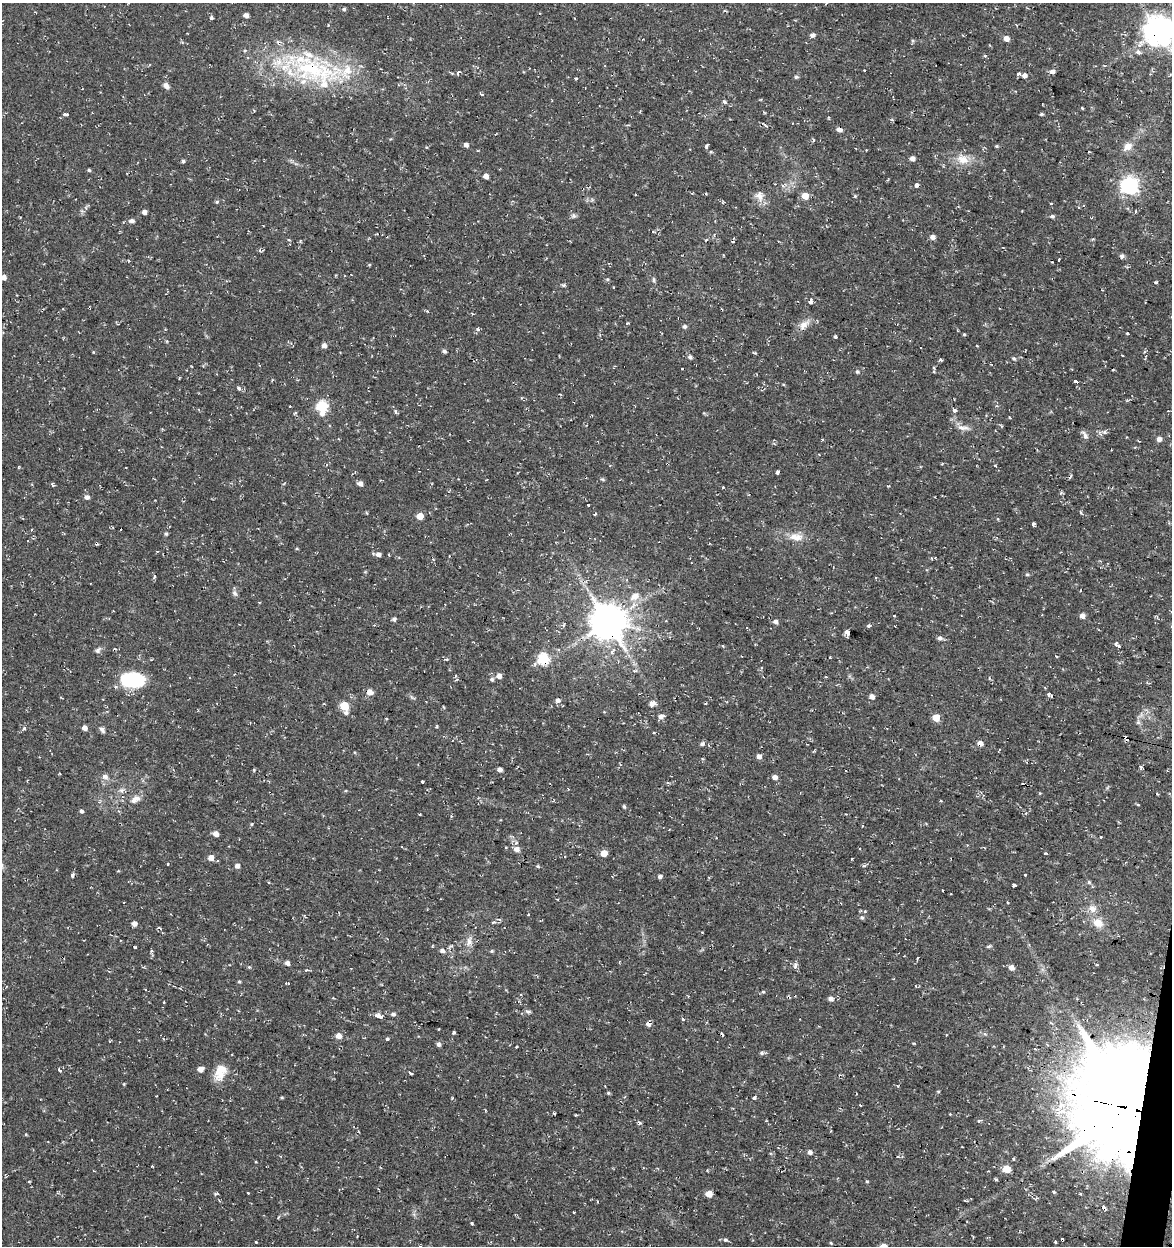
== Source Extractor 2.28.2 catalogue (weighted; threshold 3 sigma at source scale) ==
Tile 6 of 4 x 4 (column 2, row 2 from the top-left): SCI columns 1453-2622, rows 2491-3734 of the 5185 x 4991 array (HDU 1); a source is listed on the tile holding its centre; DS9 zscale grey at full resolution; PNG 1174 x 1248 px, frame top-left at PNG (2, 3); no overlay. Shown black and unused: <1% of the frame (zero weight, under 2 of 3 exposures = <1% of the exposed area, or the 3 px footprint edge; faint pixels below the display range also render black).
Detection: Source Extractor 2.28.2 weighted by HDU 2 'WHT'; one run over the whole footprint, this tile lists its part. Background 0.0282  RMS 0.0038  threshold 0.0172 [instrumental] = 3 sigma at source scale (4.5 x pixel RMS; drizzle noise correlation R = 1.50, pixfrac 1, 0.0396/0.0396 arcsec/px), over >= 5 px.
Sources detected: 284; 1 inside a brighter object's white glare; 24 cosmic-ray / hot-pixel residue — not listed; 6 inside a brighter listed object's ellipse — not listed separately; the other 253 listed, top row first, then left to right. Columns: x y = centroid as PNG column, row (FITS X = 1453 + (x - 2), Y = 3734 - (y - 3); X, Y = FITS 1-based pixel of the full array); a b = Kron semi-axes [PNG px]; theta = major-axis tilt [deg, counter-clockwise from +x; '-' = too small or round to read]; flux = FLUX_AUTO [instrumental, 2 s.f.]
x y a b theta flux
128 3 3 2 - 0.27
344 9 5 4 - 0.68
246 15 4 4 - 1.8
211 18 4 3 - 0.85
1158 31 9 9 - 610
812 35 5 4 - 1.6
1006 38 5 5 - 3
1138 52 8 6 -42 1.2
985 55 3 3 - 1.1
310 68 89 32 -10 57
864 71 3 3 - 0.69
1052 71 5 4 - 2.1
458 73 6 4 45 1
1018 74 4 4 - 0.84
1150 74 3 3 - 0.29
1024 75 5 5 - 1.7
796 77 5 4 - 0.72
576 79 3 3 - 0.67
166 86 9 6 -50 1.5
481 94 3 3 - 1.4
724 102 5 4 - 0.83
1083 108 3 3 - 0.8
66 114 5 3 - 2.9
1041 114 5 4 - 0.45
766 126 6 3 -35 0.43
839 129 5 4 - 1.9
813 140 3 3 - 2.8
466 145 5 4 - 1.4
707 146 6 3 63 0.64
996 146 4 4 - 0.48
1127 146 14 9 43 3.2
690 149 3 2 - 0.64
912 158 4 4 - 1.9
963 159 18 12 -15 5.3
183 161 4 4 - 0.6
89 170 4 3 - 0.61
486 176 5 4 - 2.4
916 185 3 3 - 7
1129 186 7 7 - 140
706 194 4 3 - 0.34
759 196 13 13 - 3
805 196 5 5 - 6.1
855 196 5 4 - 0.39
217 202 5 4 - 0.52
1051 203 3 2 - 0.52
144 212 4 4 - 1.6
1135 212 4 3 - 0.65
574 216 7 7 - 0.88
1052 216 6 4 2 0.65
132 221 7 5 -9 1.2
933 237 6 5 - 1.4
289 240 5 3 - 0.3
706 240 3 2 - 0.32
260 250 5 4 - 0.61
1122 256 5 5 - 1
128 260 5 3 - 0.39
1059 260 3 2 - 2.2
370 265 3 3 - 0.42
4 277 6 5 - 1.8
653 280 8 4 -90 0.65
1155 282 4 3 - 0.52
564 285 6 4 -5 0.58
613 287 3 3 - 0.72
811 301 4 4 - 6.7
427 311 4 4 - 0.34
803 325 14 10 40 3
684 326 5 4 - 0.98
478 329 6 4 -23 0.61
1127 333 3 2 - 0.48
964 334 4 4 - 0.37
835 337 3 3 - 1.8
167 341 4 3 - 0.36
977 345 3 2 - 0.61
324 346 5 5 - 1.7
444 351 5 4 - 0.81
755 353 6 2 -5 0.42
690 357 7 5 -45 0.87
1014 358 5 4 - 0.58
940 360 3 3 - 1.5
857 371 6 5 - 0.68
1076 382 5 3 - 3.3
239 388 3 3 - 2.2
322 406 7 6 - 34
954 410 4 3 - 3.2
1168 411 3 2 - 0.44
395 412 6 4 -44 0.85
1009 417 4 2 - 0.27
963 428 19 6 -8 2.4
1104 432 6 5 - 1.1
1085 435 12 6 -59 1.3
822 439 3 2 - 0.55
1159 439 5 5 - 1.7
819 454 2 2 - 0.31
995 465 4 3 - 0.34
18 467 4 3 - 0.36
355 472 5 3 - 0.35
777 472 4 3 - 1.7
602 479 6 4 -18 0.45
360 483 5 4 - 1.9
53 485 5 3 - 0.56
723 487 3 2 - 0.44
1061 493 6 3 72 0.48
87 497 5 5 - 1.5
588 505 3 3 - 2
1081 513 5 3 - 0.56
595 514 3 3 - 0.83
420 516 5 5 - 4.9
1033 524 4 3 - 1.1
31 530 3 2 - 0.31
121 530 2 2 - 0.3
166 534 5 4 - 0.52
796 537 20 10 -6 4.3
378 554 6 6 - 1.3
1027 574 5 4 - 0.44
154 577 4 4 - 0.93
235 593 9 5 -53 1
635 596 14 9 28 3.8
259 602 4 2 - 0.25
894 616 3 2 - 0.42
1082 616 5 5 - 1.9
394 619 5 4 - 0.85
608 622 11 10 - 960
775 622 5 5 - 1.4
869 625 4 3 - 1.5
847 632 4 4 - 26
940 638 6 5 - 1.1
723 646 4 3 - 0.53
1119 646 6 5 - 0.72
115 649 5 3 - 0.33
98 650 9 6 51 1.1
447 659 4 3 - 0.52
543 659 6 5 - 37
761 667 4 3 - 0.47
635 671 6 4 3 0.55
499 676 5 5 - 2.2
826 677 3 2 - 0.29
492 679 5 5 - 0.79
132 680 24 15 -3 23
369 692 6 5 - 3.4
1049 695 6 4 -37 1.2
872 697 5 5 - 1.9
558 700 5 5 - 1.4
653 703 4 4 - 7.2
705 704 4 2 - 0.33
344 706 5 5 - 16
346 713 6 5 - 0.93
661 716 6 5 - 2
936 718 5 5 - 7.3
1138 722 6 5 - 0.77
24 728 4 4 - 0.66
84 728 4 4 - 2.3
102 730 8 5 -50 1
1126 738 5 3 - 3
980 743 6 5 - 1.9
702 744 6 5 - 1
759 756 6 5 - 1.6
1141 767 6 4 -78 0.73
500 770 4 4 - 1.6
105 776 8 7 - 1.6
775 777 6 5 - 1.7
422 782 3 3 - 1.3
668 783 5 3 - 0.46
122 790 8 7 - 1.3
136 798 12 7 -14 1.8
940 801 4 3 - 0.33
624 807 6 4 -62 0.55
81 811 5 4 - 0.83
216 834 5 4 - 2.5
1101 837 3 3 - 1.6
402 847 3 2 - 0.42
516 849 6 6 - 2.4
604 853 5 5 - 5.2
1045 853 3 3 - 0.42
211 858 5 5 - 2.6
851 859 3 2 - 0.71
237 866 6 6 - 1.4
538 866 5 4 - 0.46
72 875 4 3 - 2.1
1025 875 3 3 - 0.54
660 876 5 4 - 1.1
1089 882 5 5 - 0.59
1014 885 4 3 - 2.1
942 890 3 2 - 0.61
1008 902 3 3 - 0.55
1092 909 10 10 - 2.9
864 911 4 3 - 0.45
862 917 5 5 - 0.74
493 923 5 4 - 0.62
1098 923 14 11 -31 4.3
134 924 5 4 - 1.9
158 928 4 3 - 1.9
469 941 13 7 86 2.4
989 946 8 4 35 0.52
135 947 3 3 - 0.81
151 951 4 4 - 0.56
442 951 6 5 - 1.2
492 951 5 4 - 0.48
917 957 4 3 - 1.5
619 962 4 3 - 0.28
287 963 5 5 - 1.4
795 965 8 4 -85 1.1
1097 965 3 3 - 0.94
249 967 5 4 - 0.43
1011 967 5 5 - 2.3
239 981 4 4 - 0.43
763 992 4 4 - 0.82
831 998 5 4 - 1.8
528 1012 7 5 -16 0.78
393 1014 5 4 - 0.97
379 1016 10 5 -21 1.9
683 1019 3 3 - 1.8
648 1024 7 5 -29 1.4
454 1032 4 3 - 0.75
985 1034 5 4 - 0.52
946 1035 3 2 - 0.23
338 1036 6 6 - 2.6
387 1039 3 3 - 0.74
438 1044 5 4 - 1.2
516 1047 3 3 - 0.84
762 1053 6 5 - 0.74
200 1069 5 5 - 2.5
60 1070 4 3 - 3.6
410 1073 5 3 - 0.93
221 1075 21 13 42 5.1
938 1091 4 3 - 0.41
608 1093 5 4 - 0.48
282 1097 4 3 - 0.41
754 1097 4 3 - 0.83
860 1105 3 2 - 0.39
1130 1108 36 30 -74 5200
485 1110 4 2 - 0.33
554 1113 3 2 - 0.66
576 1115 3 2 - 0.38
978 1121 4 3 - 1.2
639 1122 5 3 - 0.66
810 1152 5 5 - 1.2
152 1166 3 2 - 0.45
1006 1169 5 5 - 8.8
707 1170 4 3 - 0.35
996 1180 4 3 - 0.6
867 1181 4 3 - 0.39
1054 1192 3 3 - 1.2
248 1193 3 3 - 0.56
215 1194 5 5 - 0.56
709 1194 5 5 - 4.1
1104 1208 5 4 - 1.8
574 1212 3 2 - 0.41
472 1223 4 3 - 0.36
973 1237 4 2 - 0.3
725 1240 6 5 - 0.71
256 1242 3 3 - 2.8
1055 1242 3 2 - 0.52
831 1243 4 3 - 0.39
Overlapping masked pixels (flux is a lower limit): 11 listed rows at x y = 1158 31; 310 68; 839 129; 608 622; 543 659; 132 680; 369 692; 1126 738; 980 743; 1130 1108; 1104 1208
Isophote crosses this tile's border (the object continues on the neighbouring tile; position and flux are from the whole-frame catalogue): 4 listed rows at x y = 128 3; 1158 31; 4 277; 1130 1108